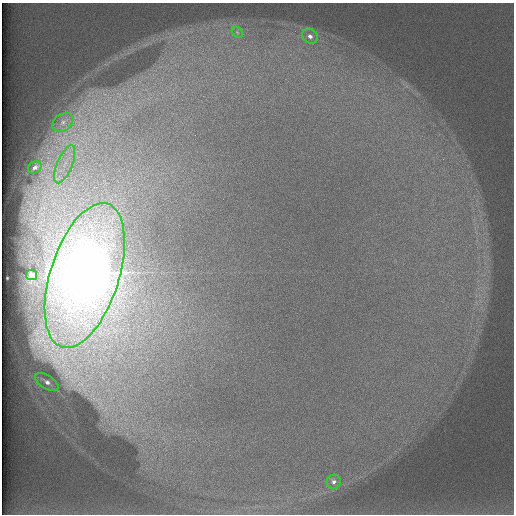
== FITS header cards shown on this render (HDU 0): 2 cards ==
NAXIS1  =                  512 /
NAXIS2  =                  512 /

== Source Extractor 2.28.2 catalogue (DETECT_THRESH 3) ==
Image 512 x 512 px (HDU 0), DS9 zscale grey, 1 PNG px = 1 image px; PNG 516 x 516 px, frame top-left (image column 1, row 512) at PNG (2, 3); each listed source drawn as its Kron ellipse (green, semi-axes under 4 px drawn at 4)
Background 101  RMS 3.4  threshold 10.3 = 3 sigma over >= 5 px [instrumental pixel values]
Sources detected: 9; all 9 listed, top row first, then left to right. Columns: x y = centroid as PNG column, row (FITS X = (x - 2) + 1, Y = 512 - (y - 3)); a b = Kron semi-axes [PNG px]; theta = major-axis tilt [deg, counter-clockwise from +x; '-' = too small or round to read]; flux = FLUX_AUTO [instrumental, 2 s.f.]
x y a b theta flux
237 32 6 4 -44 380
310 36 8 7 - 1100
63 122 11 8 33 1700
65 164 20 7 67 3800
35 167 7 5 31 930
31 275 5 5 - 2400
85 275 75 34 72 560000
47 382 13 6 -32 1700
334 482 7 7 - 1100